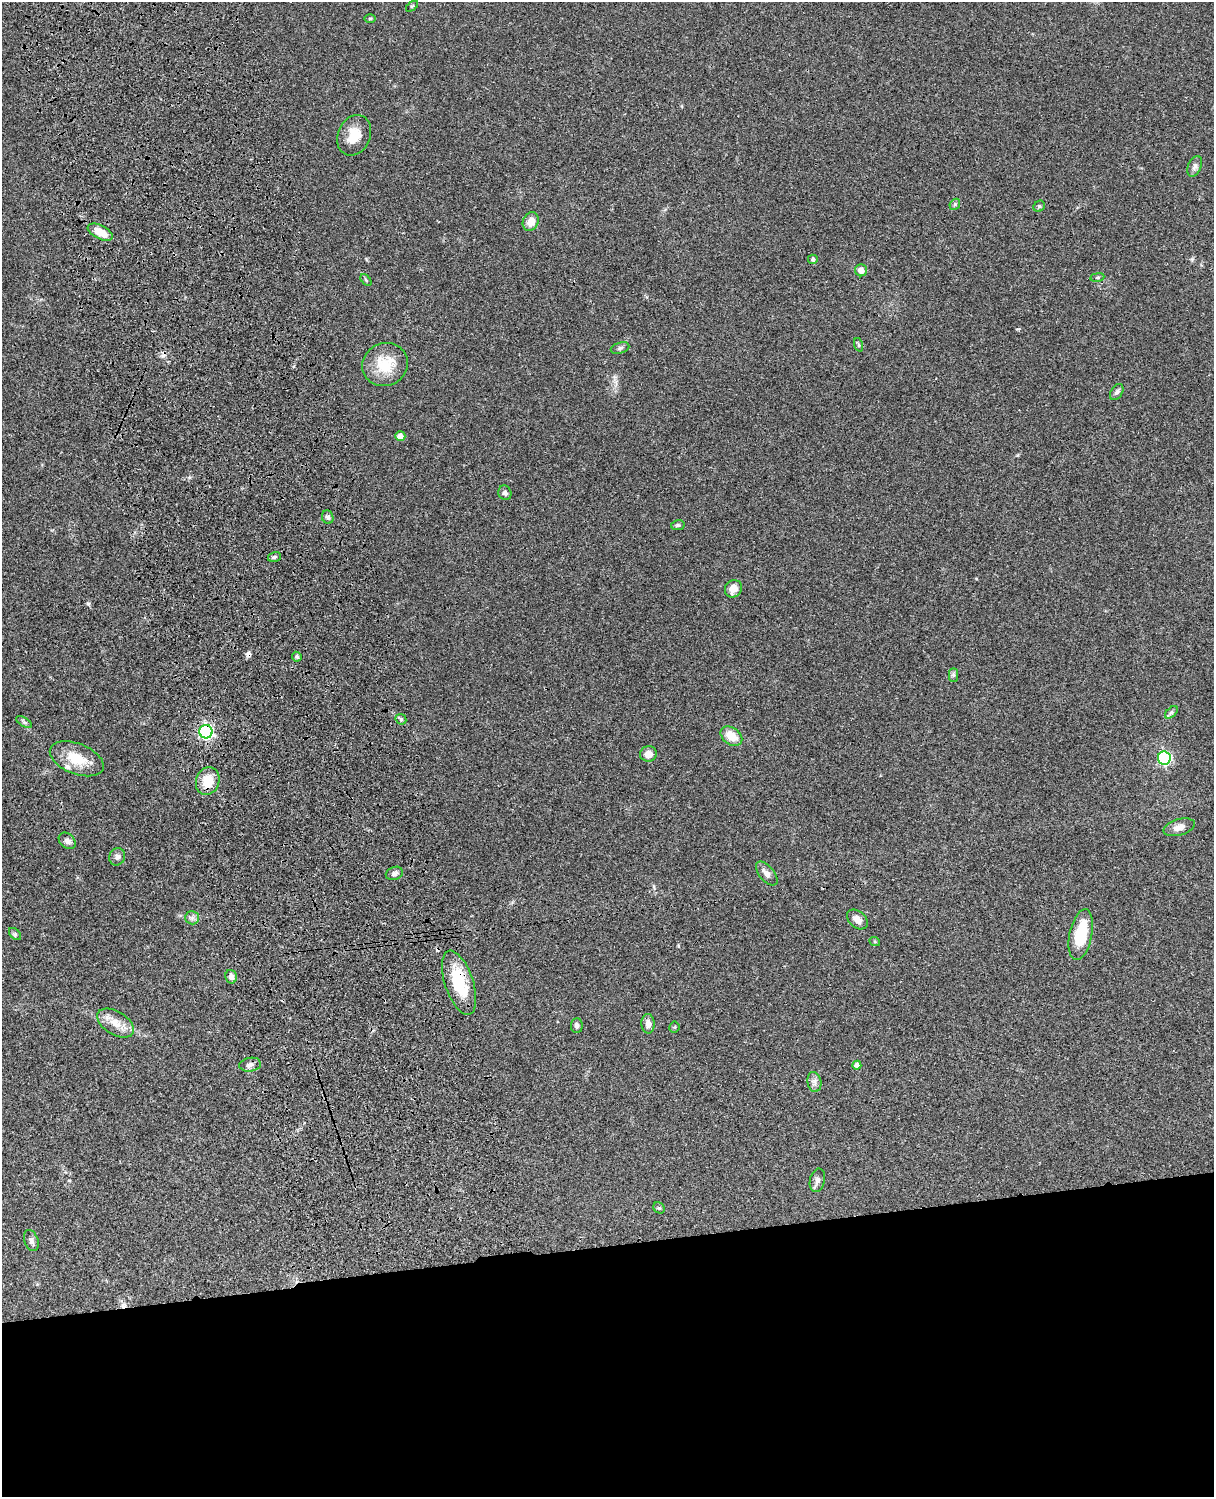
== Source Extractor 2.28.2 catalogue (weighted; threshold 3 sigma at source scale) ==
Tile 11 of 4 x 3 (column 3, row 3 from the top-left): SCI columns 2545-3756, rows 278-1772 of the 5087 x 4927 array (HDU 1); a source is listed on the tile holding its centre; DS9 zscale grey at full resolution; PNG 1216 x 1499 px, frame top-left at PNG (2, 2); each listed source drawn as its Kron ellipse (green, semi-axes under 4 px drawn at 4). Shown black and unused: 17% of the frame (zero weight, under 3 of 4 exposures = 6% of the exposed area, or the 3 px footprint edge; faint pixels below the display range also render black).
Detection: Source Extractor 2.28.2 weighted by HDU 2 'WHT'; one run over the whole footprint, this tile lists its part. Background 0.0812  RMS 0.006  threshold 0.027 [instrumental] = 3 sigma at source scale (4.5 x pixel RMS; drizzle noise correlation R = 1.50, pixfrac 1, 0.05/0.05 arcsec/px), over >= 5 px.
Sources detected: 58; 2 cosmic-ray / hot-pixel residue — neither listed nor drawn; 1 inside a brighter listed object's ellipse — not listed separately; the other 55 listed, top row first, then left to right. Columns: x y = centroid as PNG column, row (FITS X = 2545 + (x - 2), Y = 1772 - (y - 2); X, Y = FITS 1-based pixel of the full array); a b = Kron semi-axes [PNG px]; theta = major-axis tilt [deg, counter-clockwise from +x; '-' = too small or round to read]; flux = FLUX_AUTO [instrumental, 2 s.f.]
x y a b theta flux
412 6 7 3 36 0.68
370 18 6 4 1 0.68
354 135 21 16 67 11
1195 166 11 6 66 2.1
955 204 6 4 47 0.92
1039 206 6 5 - 0.87
531 222 9 7 66 5.9
100 232 13 7 -28 9.1
813 259 5 4 - 0.83
861 270 6 6 - 4
1097 277 7 3 9 0.75
366 280 7 4 -46 0.85
859 345 7 4 -71 0.86
620 348 9 5 16 1.5
385 365 23 21 26 18
1117 392 9 5 56 1.6
400 436 5 5 - 4.2
505 493 7 6 - 1.6
328 517 7 5 -69 1.6
678 525 7 5 13 0.99
274 557 6 5 - 1.1
733 589 9 8 - 5.1
297 657 5 4 - 1.2
954 675 7 4 -90 1.2
1171 712 7 4 45 1.3
401 719 6 5 - 0.93
24 722 9 3 -31 1.1
206 732 7 6 - 120
731 736 12 8 -36 9.2
648 754 8 7 - 4.8
1164 758 6 6 - 89
77 759 28 15 -22 15
208 781 14 11 72 11
1179 827 16 8 16 3.8
67 841 9 7 -43 2.4
117 857 9 8 - 2.1
394 873 9 6 21 1.8
767 874 14 7 -50 3.3
192 918 7 6 - 2
857 919 12 8 -41 3.8
15 934 7 4 -45 0.98
1081 935 26 11 78 23
875 942 5 3 - 0.55
231 977 7 6 - 2.4
459 983 33 14 -71 25
115 1023 20 11 -31 8.2
648 1024 10 6 -86 3.4
577 1025 7 6 - 1.7
674 1027 5 5 - 0.75
250 1065 11 7 8 2.5
857 1065 4 4 - 2.1
814 1082 10 7 -80 2.5
817 1180 12 7 78 2.4
659 1208 6 5 - 0.95
31 1240 11 7 -70 2.1
Overlapping masked pixels (flux is a lower limit): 2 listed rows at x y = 206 732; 459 983
Unlisted compact peaks at least as high as the median listed source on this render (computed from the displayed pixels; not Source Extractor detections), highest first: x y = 1018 329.